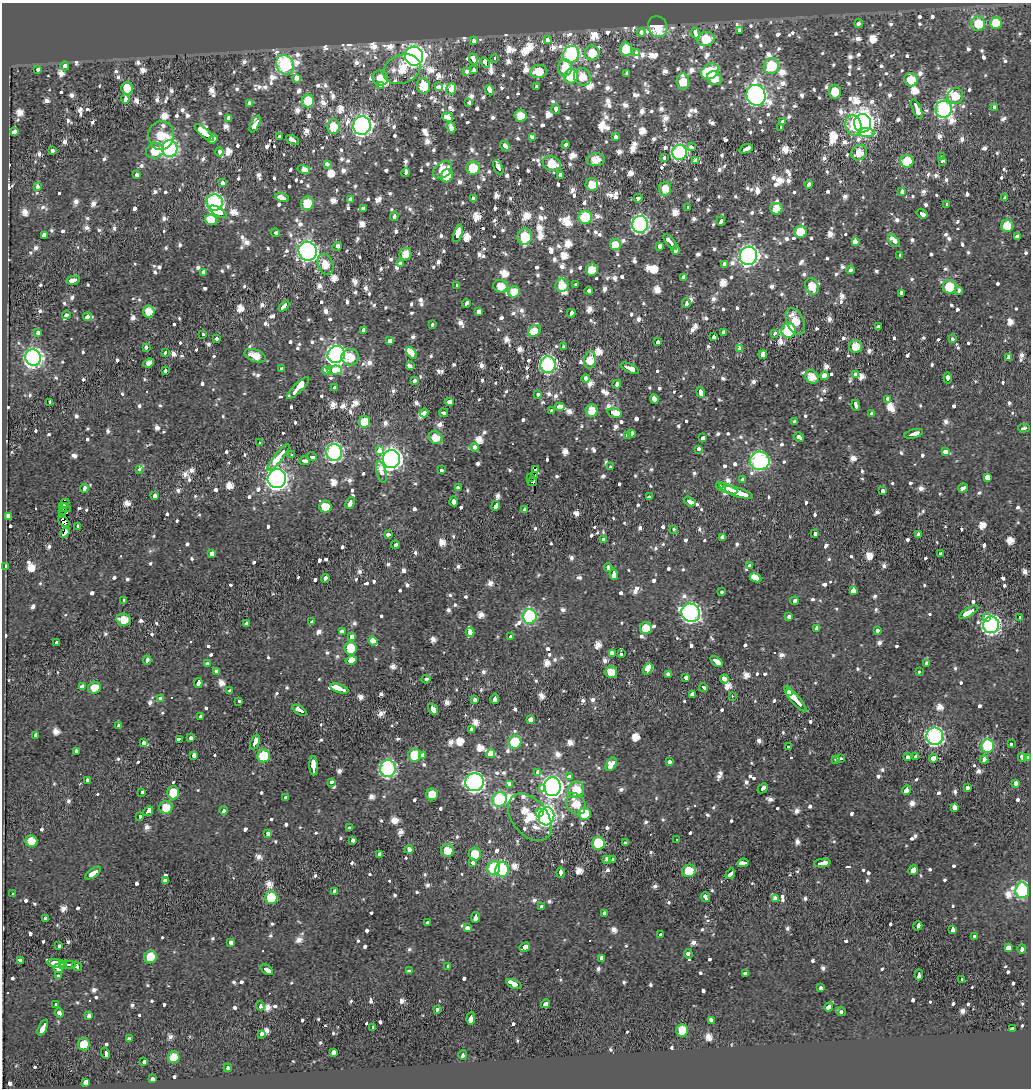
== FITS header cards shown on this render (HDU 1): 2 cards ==
NAXIS1  =                 1029
NAXIS2  =                 1086

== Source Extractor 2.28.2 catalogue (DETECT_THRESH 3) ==
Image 1029 x 1086 px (HDU 1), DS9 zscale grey, 1 PNG px = 1 image px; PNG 1033 x 1090 px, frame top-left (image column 1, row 1086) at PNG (2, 3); each listed source drawn as its Kron ellipse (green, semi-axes under 4 px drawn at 4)
Background -0.0149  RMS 0.011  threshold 0.0329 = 3 sigma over >= 5 px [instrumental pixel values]
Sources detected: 1682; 1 with non-positive FLUX_AUTO (blend fragments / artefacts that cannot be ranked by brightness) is neither listed nor drawn; of the other 1681, the 500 brightest by FLUX_AUTO listed and drawn (1181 fainter detections omitted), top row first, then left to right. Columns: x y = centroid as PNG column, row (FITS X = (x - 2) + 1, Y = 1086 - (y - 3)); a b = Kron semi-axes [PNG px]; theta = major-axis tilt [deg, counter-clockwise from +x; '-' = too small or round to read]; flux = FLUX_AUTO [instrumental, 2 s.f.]
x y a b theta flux
996 23 6 6 - 16
859 24 4 3 - 14
978 24 7 7 - 16
658 27 11 9 -64 25
739 30 4 3 - 22
641 32 4 3 - 16
695 33 5 3 - 58
706 39 8 7 - 23
548 40 4 3 - 20
473 41 3 3 - 50
626 49 6 6 - 21
592 53 7 7 - 15
637 53 4 3 - 45
571 54 8 8 - 130
414 56 9 9 - 340
473 59 6 3 -68 29
495 59 3 3 - 21
485 62 5 3 - 25
285 65 10 8 -60 120
65 66 4 3 - 19
771 66 8 7 - 34
565 68 8 7 - 14
38 69 4 3 - 12
402 69 19 14 22 22
474 70 4 3 - 14
467 71 4 3 - 16
538 71 8 6 7 14
710 71 9 7 29 27
627 73 4 3 - 19
571 76 7 7 - 38
582 77 9 8 - 11
296 78 4 3 - 61
380 78 8 7 - 11
714 78 8 6 -33 11
911 80 7 6 - 14
683 82 8 6 -85 16
380 85 3 3 - 12
423 86 7 6 - 21
438 87 4 3 - 13
537 87 3 3 - 14
127 88 6 6 - 14
451 89 6 5 - 16
490 90 5 3 - 43
835 92 7 6 - 12
756 95 10 9 - 340
955 96 8 7 - 12
125 98 5 3 - 53
308 101 6 6 - 23
469 102 3 3 - 15
249 103 4 3 - 17
994 107 3 3 - 12
556 109 5 3 - 14
917 109 10 3 -68 75
944 109 8 8 - 170
521 116 6 6 - 13
447 117 5 3 - 48
229 118 4 3 - 140
782 122 4 3 - 21
863 123 9 8 - 520
255 124 9 4 63 53
333 126 7 6 - 16
362 126 9 8 - 280
853 126 10 8 -73 17
451 128 6 3 -70 37
781 128 4 3 - 13
15 132 4 3 - 73
204 132 12 4 -41 790
866 133 9 4 -3 34
161 135 14 13 - 24
280 137 4 3 - 21
615 137 3 3 - 13
532 138 3 3 - 47
213 139 5 3 - 61
292 140 7 3 -28 31
565 144 3 3 - 15
505 146 5 4 - 14
691 147 4 3 - 19
170 149 8 7 - 160
746 149 7 3 18 43
53 150 4 3 - 12
155 151 9 7 17 19
219 152 4 3 - 12
680 152 8 7 - 140
859 153 8 7 - 11
664 157 3 3 - 18
942 157 3 3 - 14
596 160 9 6 6 11
695 161 4 3 - 12
907 161 6 6 - 23
942 161 4 3 - 13
327 164 4 3 - 13
552 164 9 7 -22 16
498 167 8 3 -64 36
473 168 6 6 - 25
304 169 6 4 -13 12
443 170 11 7 37 12
406 173 4 3 - 20
136 175 3 3 - 30
560 175 4 3 - 21
447 176 7 6 - 16
223 183 4 3 - 14
592 184 6 6 - 11
809 184 4 3 - 11
38 187 4 3 - 11
665 189 7 6 - 12
902 191 4 3 - 17
1005 197 3 3 - 12
282 198 7 3 -14 120
638 198 4 3 - 12
350 199 3 3 - 14
473 199 4 3 - 13
215 202 8 8 - 130
307 203 7 6 - 18
947 204 4 3 - 17
688 207 3 3 - 13
363 208 4 3 - 21
776 209 6 6 - 12
218 212 9 3 -31 200
922 214 6 3 -33 27
394 216 5 3 - 17
585 217 7 6 - 37
211 220 6 5 - 16
721 221 5 3 - 58
640 224 8 8 - 180
1007 226 6 6 - 17
800 232 6 6 - 22
276 233 4 3 - 15
458 233 9 3 74 220
44 235 3 3 - 45
1018 236 3 3 - 80
525 237 8 7 - 23
855 241 4 3 - 57
894 241 7 4 -47 12
670 242 9 3 -50 84
615 245 6 5 - 24
337 246 4 3 - 27
660 246 4 3 - 53
676 250 4 3 - 40
308 251 9 9 - 270
405 254 6 6 - 13
900 255 3 3 - 11
748 256 9 8 - 240
400 263 4 3 - 13
325 264 11 7 -68 12
724 264 4 3 - 15
592 269 6 6 - 12
851 270 4 3 - 26
204 272 4 3 - 22
683 277 4 3 - 60
73 280 7 3 11 46
562 285 7 6 - 11
576 285 4 3 - 15
457 286 4 3 - 14
501 286 7 6 - 12
812 286 8 6 -67 12
950 287 7 6 - 23
959 290 3 3 - 12
589 291 4 3 - 24
514 292 6 5 - 12
901 293 4 3 - 17
466 303 4 3 - 13
686 303 5 3 - 14
284 306 6 3 48 25
149 311 6 5 - 12
479 311 4 3 - 46
571 313 4 3 - 11
66 315 4 3 - 14
87 317 4 3 - 63
795 321 14 8 -67 17
432 325 3 3 - 12
878 327 3 3 - 24
364 330 4 3 - 46
534 331 7 5 35 22
789 331 7 7 - 62
38 332 3 3 - 34
723 333 4 3 - 90
774 334 3 3 - 14
203 335 3 3 - 11
714 337 3 3 - 22
217 339 3 3 - 26
952 339 3 3 - 12
390 341 4 4 - 19
658 342 3 3 - 75
855 346 6 6 - 11
146 347 3 3 - 17
563 347 3 3 - 14
740 348 3 3 - 46
165 352 4 3 - 11
411 353 6 4 -55 93
336 354 9 8 - 270
763 355 4 3 - 77
255 356 11 6 -18 12
350 357 8 8 - 13
33 358 8 7 - 320
1009 358 3 3 - 120
590 360 9 6 83 14
149 363 5 4 - 38
548 365 8 7 - 160
410 366 4 3 - 21
630 368 10 3 -25 48
282 369 4 3 - 15
165 370 3 3 - 12
335 370 7 4 4 38
326 371 4 3 - 15
855 374 4 3 - 15
824 376 4 3 - 100
812 377 7 6 - 11
586 378 4 3 - 11
948 378 5 3 - 19
414 381 3 3 - 29
617 384 4 3 - 14
298 388 15 4 44 72
335 388 3 3 - 13
701 392 5 3 - 37
538 394 3 3 - 13
654 399 5 3 - 29
888 399 3 3 - 47
449 402 4 3 - 22
50 403 3 3 - 14
856 405 6 3 -73 27
560 407 5 3 - 29
552 410 4 3 - 13
592 410 6 6 - 11
424 413 4 3 - 11
443 413 4 3 - 15
615 413 7 4 -13 460
871 413 4 3 - 16
364 422 6 5 - 15
795 422 3 3 - 46
1024 428 6 3 1 29
632 434 3 3 - 15
914 434 9 3 15 38
628 436 4 3 - 31
799 437 5 3 - 31
436 438 7 6 - 11
703 438 4 3 - 19
259 443 4 3 - 16
474 447 4 3 - 21
698 449 4 3 - 13
379 450 4 3 - 19
334 452 8 8 - 150
945 452 4 3 - 20
292 455 3 3 - 15
278 457 17 3 51 180
312 457 5 3 - 16
391 459 9 8 - 350
304 461 5 3 - 17
760 461 10 9 - 160
610 467 3 3 - 15
139 469 3 3 - 19
536 469 4 3 - 3100
441 470 3 3 - 11
381 472 11 5 -76 12
534 476 4 3 - 1600
531 478 3 2 - 2000
987 478 4 3 - 130
277 479 10 9 - 420
742 479 3 3 - 20
532 482 5 3 - 3200
721 487 5 3 - 27
458 488 4 3 - 12
963 488 5 3 - 21
84 489 4 3 - 13
728 489 10 3 -22 56
883 490 4 3 - 21
738 492 16 4 -17 110
154 496 3 3 - 66
649 497 3 3 - 41
454 501 5 3 - 87
690 501 6 3 -30 25
350 503 6 3 68 45
64 504 6 3 44 350
496 506 5 3 - 23
325 507 6 6 - 13
65 508 5 3 - 3600
62 510 3 3 - 770
524 510 4 3 - 24
63 515 3 2 - 5800
8 516 4 3 - 81
64 522 6 3 -44 5700
78 526 3 3 - 15
674 529 3 3 - 13
65 533 6 3 55 80000
388 534 4 3 - 27
815 534 3 3 - 50
918 534 3 3 - 12
723 537 3 3 - 89
603 539 4 3 - 11
395 545 4 3 - 15
212 554 4 3 - 25
940 554 4 3 - 14
750 566 3 3 - 13
6 567 3 3 - 79
608 568 4 3 - 13
614 575 5 3 - 59
755 578 6 3 -25 320
325 579 4 3 - 12
722 591 3 3 - 14
853 591 4 4 - 51
124 600 3 3 - 12
794 601 4 3 - 12
969 612 11 3 32 74
691 613 9 9 - 230
530 616 7 7 - 110
789 617 3 3 - 18
987 617 4 4 - 13
1020 618 3 3 - 12
124 620 7 6 - 12
312 622 4 3 - 14
247 624 4 3 - 39
991 625 8 8 - 210
646 628 6 6 - 11
817 629 4 4 - 42
342 631 4 3 - 30
877 631 4 3 - 13
470 632 4 4 - 37
511 636 4 3 - 14
352 637 3 3 - 40
373 641 5 4 - 150
56 642 3 3 - 13
350 648 7 6 - 16
612 653 4 3 - 59
621 654 4 3 - 12
147 660 4 3 - 14
351 660 5 3 - 750
716 661 7 3 -36 54
207 663 3 3 - 13
926 664 4 3 - 16
648 669 6 4 59 1800
216 671 4 3 - 12
611 672 6 5 - 11
919 672 3 3 - 15
668 674 3 3 - 15
686 678 3 3 - 18
426 679 4 3 - 13
724 679 4 3 - 20
198 683 5 3 - 24
82 687 3 3 - 130
94 688 6 6 - 11
339 688 9 3 -18 110
704 688 4 3 - 34
230 691 3 3 - 14
789 693 3 2 - 58
692 694 4 3 - 36
732 696 3 3 - 12
160 699 3 3 - 12
495 699 5 3 - 24
795 699 16 3 -50 270
475 700 4 3 - 24
239 701 4 3 - 11
433 709 6 3 -59 150
300 710 8 3 -34 47
200 717 3 3 - 17
531 719 4 3 - 33
118 725 4 3 - 15
472 729 4 3 - 12
35 735 4 3 - 36
935 736 8 8 - 170
190 738 3 3 - 13
179 739 3 3 - 40
255 742 8 3 65 72
515 742 6 6 - 32
144 743 4 3 - 22
1011 744 3 3 - 11
988 746 6 6 - 59
789 747 3 3 - 14
76 751 4 3 - 12
490 754 5 4 - 160
194 755 3 3 - 29
415 755 7 6 - 22
423 755 3 3 - 28
264 756 6 6 - 36
915 756 3 3 - 40
907 757 3 3 - 17
1022 757 4 3 - 84
933 758 4 3 - 26
1027 758 3 3 - 35
836 759 3 3 - 18
841 759 3 3 - 61
984 759 4 3 - 19
669 762 3 3 - 12
611 764 7 5 60 26
313 766 10 3 -88 100
388 769 8 8 - 140
538 772 4 3 - 32
569 777 3 3 - 53
88 780 4 3 - 12
331 782 3 3 - 15
475 782 9 9 - 240
1016 783 3 3 - 27
509 784 3 3 - 22
552 787 9 8 - 350
542 788 4 3 - 79
763 788 6 3 43 18
967 788 4 3 - 18
576 790 8 8 - 18
906 790 5 3 - 33
142 792 3 3 - 12
173 793 7 6 - 18
432 794 6 6 - 13
285 798 3 3 - 12
500 799 7 7 - 67
576 804 11 9 -56 13
166 807 7 6 - 13
955 807 4 3 - 42
224 810 4 3 - 13
148 811 5 3 - 50
539 813 4 3 - 43
584 813 6 6 - 22
140 816 3 3 - 39
546 816 9 7 75 180
530 817 27 17 -50 31
349 828 3 3 - 14
267 834 4 3 - 16
353 840 3 3 - 19
677 840 3 3 - 11
31 841 6 6 - 13
598 843 6 6 - 34
625 843 4 3 - 15
409 849 4 3 - 130
448 850 6 6 - 12
379 854 3 3 - 12
475 854 6 6 - 19
612 859 4 3 - 11
606 860 3 3 - 12
472 862 4 3 - 12
743 863 5 3 - 37
822 863 8 3 7 54
494 868 7 6 - 45
502 869 7 6 - 62
913 870 5 4 - 50
689 871 7 6 - 19
93 873 9 3 36 61
561 873 5 3 - 16
730 874 6 3 54 27
165 880 3 3 - 27
1022 890 8 7 - 110
335 891 3 3 - 39
13 894 3 3 - 20
271 897 6 6 - 27
706 897 5 3 - 16
775 898 4 3 - 13
542 907 3 3 - 21
604 913 4 3 - 16
475 917 5 3 - 22
46 918 4 3 - 22
427 923 4 3 - 12
918 926 4 3 - 18
467 928 4 3 - 39
952 929 4 3 - 29
661 935 3 3 - 14
974 937 4 3 - 15
231 942 4 3 - 16
59 945 3 3 - 49
525 947 5 4 - 41
1008 948 3 3 - 230
1022 949 4 3 - 12
688 954 5 4 - 12
150 957 6 6 - 17
602 958 3 3 - 67
20 961 4 3 - 35
56 963 8 4 -7 52
62 964 4 2 - 20
68 965 7 3 -2 53
77 966 5 3 - 21
447 966 3 3 - 20
58 969 5 4 - 57
267 970 7 3 -37 44
409 971 3 3 - 16
745 973 3 3 - 30
919 975 5 3 - 19
59 976 3 3 - 13
962 979 3 3 - 14
514 984 8 3 -24 110
821 988 3 3 - 20
545 1004 4 3 - 40
56 1005 4 3 - 14
260 1006 4 3 - 15
829 1007 5 3 - 76
437 1009 3 3 - 11
841 1012 5 3 - 12
59 1013 5 3 - 13
89 1016 4 3 - 14
471 1018 6 3 85 130
711 1020 4 3 - 20
43 1028 9 3 65 34
373 1028 3 3 - 97
1012 1029 4 3 - 17
682 1030 6 6 - 17
262 1034 4 3 - 17
130 1038 4 3 - 13
84 1044 6 6 - 16
333 1052 4 3 - 22
106 1053 6 3 -72 23
463 1055 5 3 - 19
174 1057 6 6 - 12
144 1062 3 3 - 26
228 1068 4 3 - 14
152 1079 4 3 - 38
86 1083 4 3 - 100
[1181 fainter detections neither listed nor drawn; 1 non-positive-flux detection neither listed nor drawn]